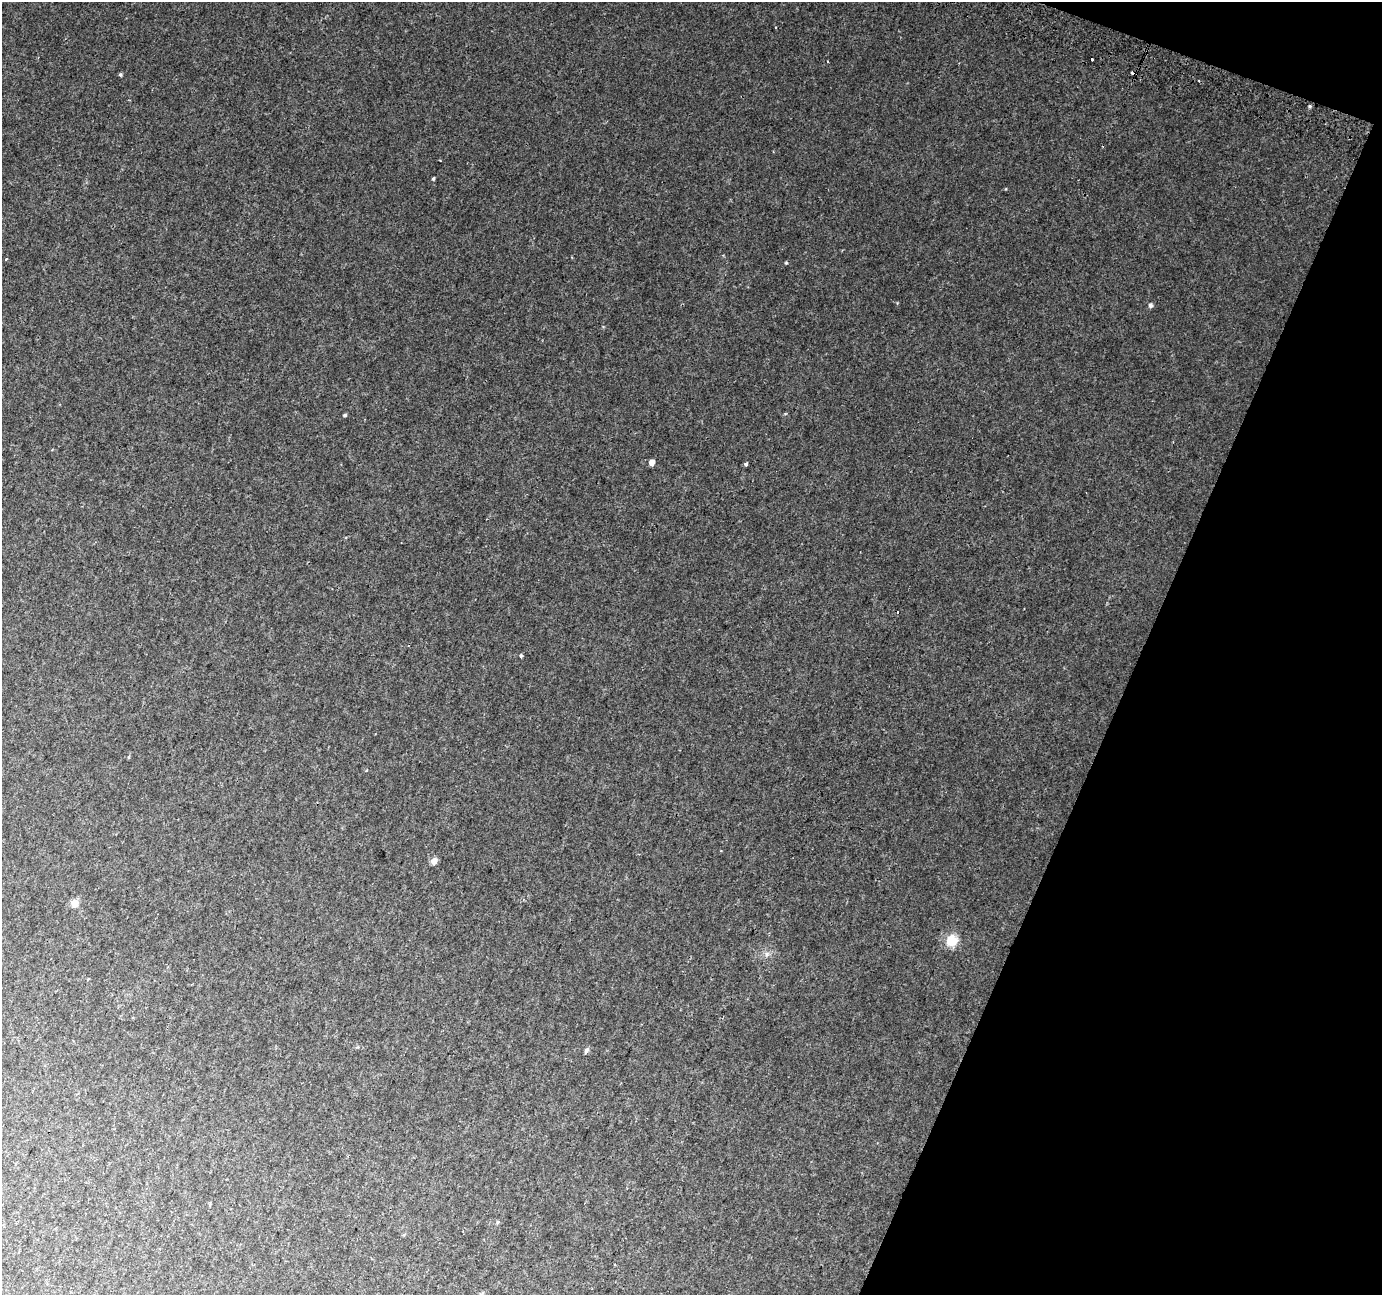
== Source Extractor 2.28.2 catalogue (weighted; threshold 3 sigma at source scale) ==
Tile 8 of 4 x 4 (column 4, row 2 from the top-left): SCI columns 4162-5541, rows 2904-4196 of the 5557 x 5739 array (HDU 1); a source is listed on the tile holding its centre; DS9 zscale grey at full resolution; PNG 1384 x 1297 px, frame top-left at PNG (2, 2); no overlay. Shown black and unused: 19% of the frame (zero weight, under 2 of 3 exposures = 2% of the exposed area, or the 3 px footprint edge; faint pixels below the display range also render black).
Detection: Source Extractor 2.28.2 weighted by HDU 2 'WHT'; one run over the whole footprint, this tile lists its part. Background 0.0147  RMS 0.004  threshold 0.0178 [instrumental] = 3 sigma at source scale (4.5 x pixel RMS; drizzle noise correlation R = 1.50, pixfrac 1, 0.0396/0.0396 arcsec/px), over >= 5 px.
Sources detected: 19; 1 cosmic-ray / hot-pixel residue — not listed; the other 18 listed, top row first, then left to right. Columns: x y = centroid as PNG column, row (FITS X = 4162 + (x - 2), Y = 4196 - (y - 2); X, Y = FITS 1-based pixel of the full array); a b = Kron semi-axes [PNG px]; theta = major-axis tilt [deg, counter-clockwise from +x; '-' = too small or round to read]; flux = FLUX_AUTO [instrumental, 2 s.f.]
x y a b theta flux
1092 59 3 3 - 0.85
120 74 4 4 - 0.58
1310 106 4 3 - 0.54
433 179 4 3 - 0.51
786 263 4 4 - 0.38
1150 305 6 5 - 0.92
345 415 5 4 - 0.54
652 462 5 4 - 2.8
746 464 4 3 - 1.5
898 612 2 2 - 0.53
521 656 3 3 - 1.4
366 770 4 3 - 0.43
434 861 8 7 - 1.9
74 903 9 8 - 2.7
952 940 16 15 - 5.9
767 954 7 4 89 0.86
586 1050 6 5 - 1.1
498 1222 5 4 - 0.52